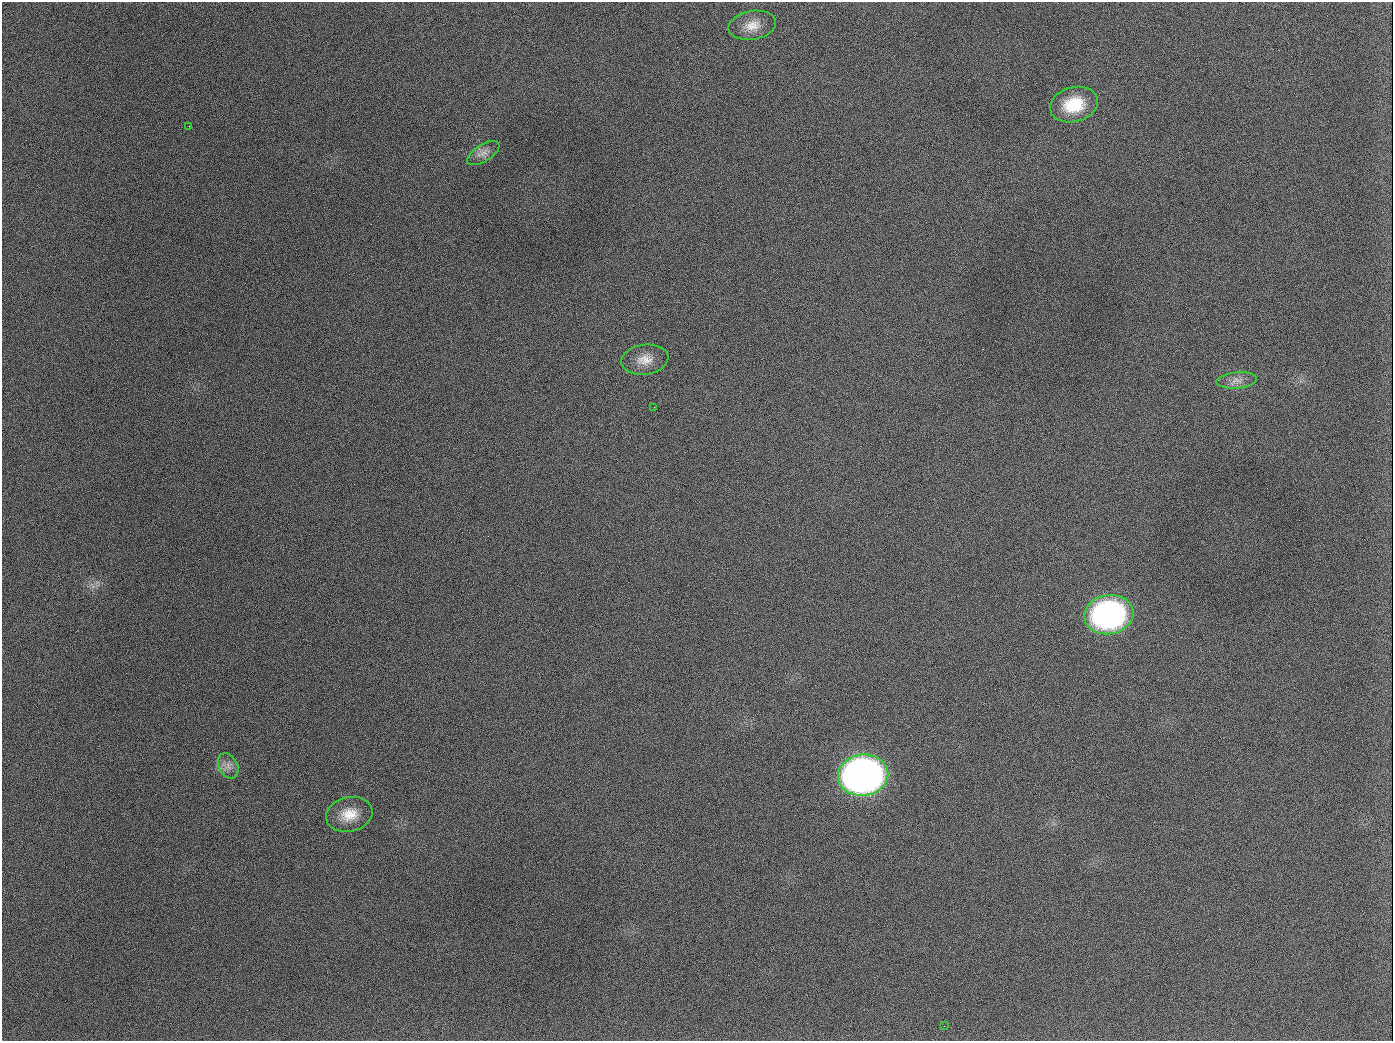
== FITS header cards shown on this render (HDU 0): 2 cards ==
NAXIS1  =                 1391
NAXIS2  =                 1039

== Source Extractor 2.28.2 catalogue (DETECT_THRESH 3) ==
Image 1391 x 1039 px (HDU 0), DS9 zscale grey, 1 PNG px = 1 image px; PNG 1395 x 1043 px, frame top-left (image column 1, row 1039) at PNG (2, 2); each listed source drawn as its Kron ellipse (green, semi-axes under 4 px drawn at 4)
Background 2050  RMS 83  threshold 248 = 3 sigma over >= 5 px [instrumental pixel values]
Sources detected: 12; all 12 listed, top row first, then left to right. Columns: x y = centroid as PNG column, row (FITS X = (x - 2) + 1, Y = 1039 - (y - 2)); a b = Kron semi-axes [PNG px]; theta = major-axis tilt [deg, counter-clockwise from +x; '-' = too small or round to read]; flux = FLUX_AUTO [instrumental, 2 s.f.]
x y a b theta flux
752 25 24 14 10 9.0e+04
1074 105 24 17 15 2.2e+05
189 126 2 2 - 5.6e+03
483 153 18 8 32 4.5e+04
645 360 24 15 8 9.0e+04
1237 380 20 8 5 4.8e+04
654 407 2 2 - 3.4e+03
1109 615 24 19 10 1.7e+06
228 766 13 9 -61 4.1e+04
863 775 25 20 8 3.8e+06
349 814 23 17 13 1.2e+05
944 1026 2 2 - 3.4e+03